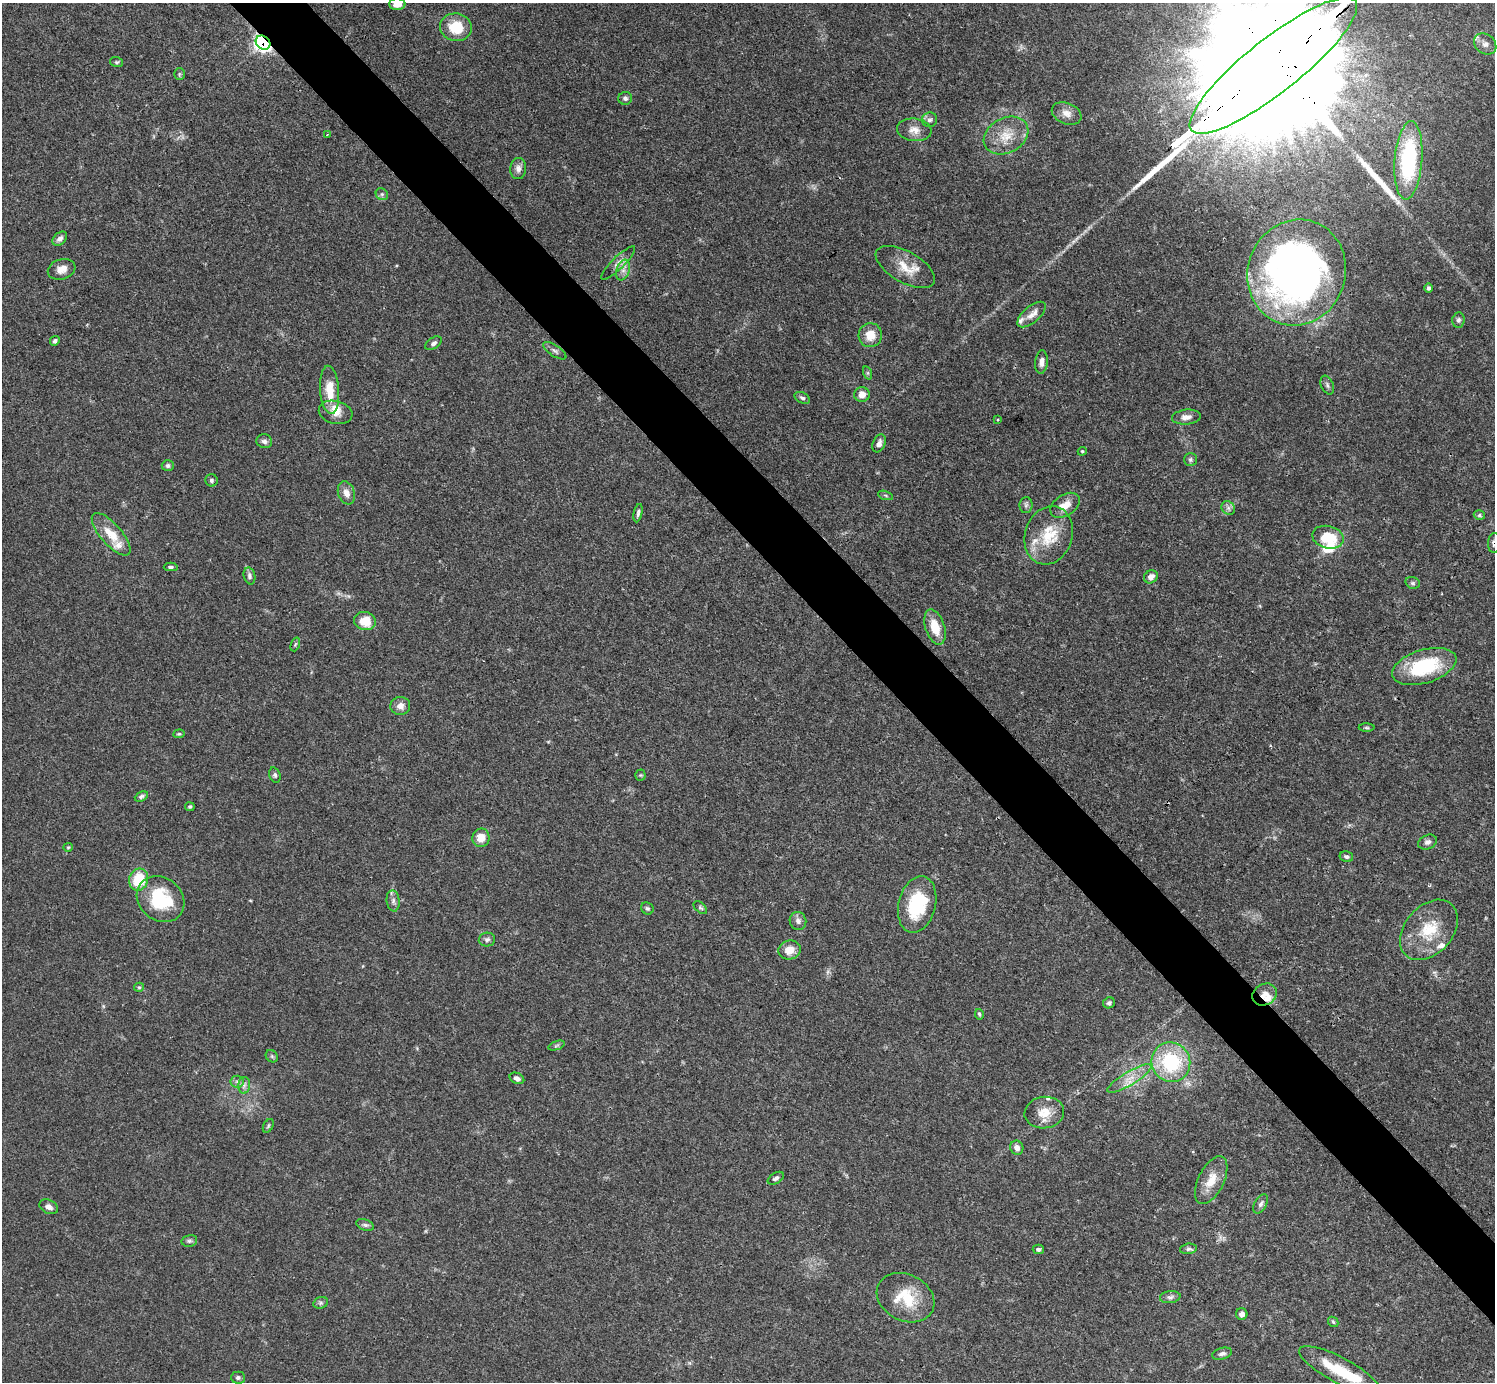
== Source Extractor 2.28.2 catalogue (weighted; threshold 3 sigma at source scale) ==
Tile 6 of 4 x 4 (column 2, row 2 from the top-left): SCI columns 1495-2987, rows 2914-4293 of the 5972 x 5970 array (HDU 1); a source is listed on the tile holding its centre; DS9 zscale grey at full resolution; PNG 1497 x 1384 px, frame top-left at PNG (2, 3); each listed source drawn as its Kron ellipse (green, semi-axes under 4 px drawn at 4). Shown black and unused: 5% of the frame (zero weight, under 3 of 4 exposures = <1% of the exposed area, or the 3 px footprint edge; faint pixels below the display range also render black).
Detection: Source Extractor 2.28.2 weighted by HDU 2 'WHT'; one run over the whole footprint, this tile lists its part. Background 0.0571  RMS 0.0031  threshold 0.0141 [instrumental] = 3 sigma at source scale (4.5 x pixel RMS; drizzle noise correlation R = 1.50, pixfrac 1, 0.05/0.05 arcsec/px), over >= 5 px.
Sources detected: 128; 1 too faint to see at this stretch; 4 inside a brighter object's white glare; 1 long thin detection or spike segment (spike, bleed or trail) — neither listed nor drawn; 8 inside a brighter listed object's ellipse — not listed separately; the other 114 listed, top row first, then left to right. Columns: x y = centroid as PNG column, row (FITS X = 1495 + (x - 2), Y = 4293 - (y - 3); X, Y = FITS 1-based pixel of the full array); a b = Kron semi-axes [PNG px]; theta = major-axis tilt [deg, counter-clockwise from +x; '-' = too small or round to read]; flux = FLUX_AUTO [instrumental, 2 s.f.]
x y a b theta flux
397 4 8 6 0 2.7
456 27 16 14 -10 8.8
263 43 8 6 -40 89
1485 44 12 9 -37 2.1
117 62 6 5 - 0.51
1273 66 104 27 38 36000
179 74 6 5 - 0.44
625 98 7 6 - 0.85
1067 113 15 10 -23 2.6
929 120 8 7 - 1
914 130 17 11 -7 3.2
327 134 3 2 - 0.32
1006 136 23 17 28 7.3
1408 160 39 13 85 34
518 168 10 8 85 1.7
382 194 6 5 - 0.68
60 239 8 5 44 1.3
618 263 23 6 44 2
905 267 33 15 -30 6.8
62 269 14 10 18 2.8
623 270 11 6 71 1.8
1297 272 53 49 70 180
1429 288 4 4 - 0.7
1032 315 17 8 41 2.4
1458 320 7 6 - 0.81
870 335 12 12 - 5
55 341 5 4 - 0.7
434 343 9 5 33 0.93
555 351 13 5 -33 1
1041 362 12 6 84 1.7
868 373 7 4 -71 0.47
1327 385 10 6 -67 0.82
330 390 24 9 -86 7.1
862 394 8 7 - 2.4
802 398 8 5 -27 0.73
336 412 17 11 -14 3.4
1186 417 14 7 5 1.9
997 419 3 3 - 0.7
264 441 8 7 - 1.1
879 443 9 6 66 1.6
1082 451 4 4 - 0.35
1190 459 6 6 - 0.67
168 466 6 5 - 0.75
211 480 6 6 - 0.75
346 493 12 8 -70 2.2
885 495 8 3 -19 0.45
1026 505 8 6 89 0.94
1065 505 16 10 34 3.8
1228 508 7 6 - 1
638 513 9 4 79 0.78
1479 515 5 4 - 0.58
111 534 27 10 -49 6.7
1049 535 30 23 71 12
1328 537 16 11 -13 10
1494 543 10 6 85 1.3
171 567 7 4 1 0.6
249 576 8 5 -74 0.85
1151 577 7 6 - 1.9
1413 583 7 5 -16 0.7
365 621 11 9 -10 6.2
935 627 18 9 -72 6.3
295 644 7 4 69 0.47
1424 667 33 17 17 22
400 706 10 9 - 2.1
1367 728 8 4 -1 0.48
179 734 6 4 7 0.43
275 775 8 5 -72 0.72
640 775 5 5 - 0.45
141 796 7 4 25 0.67
190 807 5 4 - 0.51
481 838 9 8 - 3.7
1428 842 10 7 25 1.2
68 847 5 4 - 0.36
1346 857 7 5 -14 0.82
139 880 11 9 74 11
160 899 25 21 -38 18
393 901 11 6 -84 1.2
917 905 29 18 75 20
647 908 6 5 - 0.62
700 908 8 5 -43 0.6
798 921 9 8 - 1.5
1429 930 34 24 48 13
487 940 8 7 - 0.89
790 950 11 9 15 3.7
139 987 5 4 - 0.45
1265 994 13 10 28 3
1109 1003 6 5 - 0.73
979 1014 5 4 - 0.46
556 1046 8 3 19 0.55
272 1056 7 5 -45 0.56
1171 1062 20 19 - 23
517 1078 7 5 -26 1.1
1129 1079 25 7 31 4
237 1082 6 6 - 0.8
244 1085 8 6 83 1.1
1044 1113 20 16 6 5.1
268 1126 7 4 61 0.54
1017 1148 7 6 - 1.9
776 1178 9 5 30 0.86
1211 1180 26 12 64 5.6
1261 1204 10 6 60 1.1
49 1207 10 6 -28 1.4
365 1225 9 5 -21 0.76
189 1241 8 6 13 0.72
1038 1249 5 5 - 0.79
1189 1249 8 5 8 0.7
1170 1297 10 6 7 1
906 1298 30 23 -27 12
321 1303 7 5 21 0.67
1242 1314 6 5 - 1.2
1333 1322 6 4 -46 0.46
1222 1354 10 5 15 1
1339 1370 45 13 -28 13
238 1378 7 6 - 0.69
Overlapping masked pixels (flux is a lower limit): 4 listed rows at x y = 263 43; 1273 66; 1494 543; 1265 994
Isophote crosses this tile's border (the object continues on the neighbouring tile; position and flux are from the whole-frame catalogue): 3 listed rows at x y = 397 4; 1273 66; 1494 543